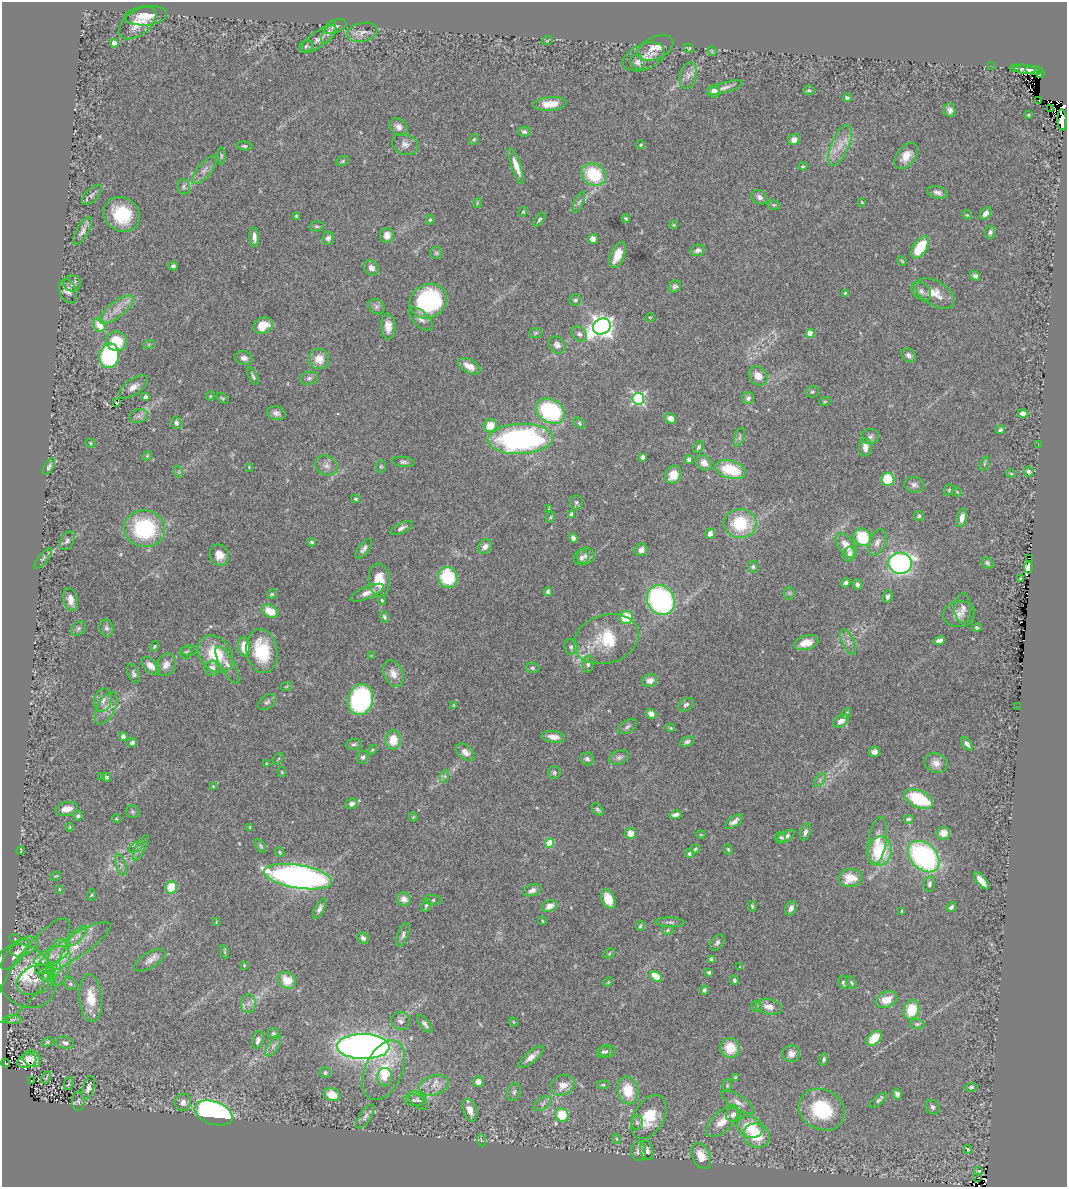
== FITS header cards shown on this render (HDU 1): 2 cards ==
NAXIS1  =                 1065
NAXIS2  =                 1185

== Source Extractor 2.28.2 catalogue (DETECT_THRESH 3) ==
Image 1065 x 1185 px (HDU 1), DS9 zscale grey, 1 PNG px = 1 image px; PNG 1069 x 1189 px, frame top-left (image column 1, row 1185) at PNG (2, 2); each listed source drawn as its Kron ellipse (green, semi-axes under 4 px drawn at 4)
Background 0.882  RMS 0.029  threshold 0.0861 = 3 sigma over >= 5 px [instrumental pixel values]
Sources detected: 419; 2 with non-positive FLUX_AUTO (blend fragments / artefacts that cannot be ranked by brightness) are neither listed nor drawn; the other 417 listed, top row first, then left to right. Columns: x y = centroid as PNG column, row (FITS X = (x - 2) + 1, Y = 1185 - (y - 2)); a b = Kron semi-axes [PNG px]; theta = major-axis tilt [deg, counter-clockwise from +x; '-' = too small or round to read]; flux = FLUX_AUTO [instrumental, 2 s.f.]
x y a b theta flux
146 16 21 9 5 33
137 23 21 12 37 29
335 27 12 6 20 8.1
329 32 12 5 62 7
362 32 16 9 12 14
319 39 21 8 35 14
547 41 6 3 19 2.2
114 43 4 4 - 22
306 46 7 5 21 3.6
655 48 19 11 25 22
689 48 5 3 - 2.6
712 51 5 3 - 1.8
644 57 22 13 21 21
638 62 8 6 -53 7.5
991 66 2 2 - 4.2
1015 68 4 3 - 190
1025 69 11 4 -7 1200
1034 70 9 4 -6 930
1040 73 3 2 - 28
688 76 13 8 76 13
725 87 18 5 17 9.8
809 90 5 4 - 2.8
714 91 6 6 - 10
847 98 4 3 - 4.1
1039 100 2 2 - 51
550 104 17 7 5 29
1051 109 2 2 - 39
950 110 7 5 -66 8.3
1028 115 4 3 - 1.9
1062 120 11 4 -88 6100
398 127 10 8 -41 11
524 132 6 5 - 4.8
474 139 6 4 61 2.7
794 140 6 5 - 10
405 144 13 10 -21 11
641 145 4 4 - 3.1
840 145 22 9 67 27
244 146 8 4 -6 3.5
221 156 8 3 -90 3.2
906 156 15 9 51 25
343 161 7 4 29 3.1
516 166 19 5 -70 21
803 166 4 4 - 2
204 170 17 7 50 12
594 174 13 10 -33 100
184 187 8 6 -72 4.8
937 192 10 6 -15 8.1
92 195 12 6 47 7.5
759 197 8 7 - 9.4
579 202 11 4 66 5.5
862 202 3 3 - 1.8
477 203 5 3 - 1.8
774 205 6 4 -12 2.7
523 212 5 4 - 2.3
985 213 7 4 52 8.5
122 214 19 16 -34 94
967 215 5 4 - 2.3
296 216 3 3 - 4.7
626 218 4 3 - 3.4
539 219 8 4 52 3.6
430 220 5 4 - 2.8
674 225 4 4 - 1.8
316 226 7 5 -1 3.3
83 231 16 6 61 10
990 232 6 5 - 5.3
387 235 7 7 - 15
254 237 10 4 -86 10
328 238 7 6 - 6.3
593 239 5 5 - 12
920 247 12 6 56 68
698 250 7 5 14 8.1
436 253 6 6 - 3.9
617 255 14 7 67 30
902 261 5 3 - 2
173 266 4 4 - 5.1
371 268 8 7 - 12
975 276 5 4 - 5.4
72 283 8 8 - 8.2
675 286 7 5 48 5.2
68 291 13 8 -67 12
921 291 11 8 -41 9.2
845 293 4 3 - 3.1
935 293 22 12 -30 29
575 300 6 5 - 4.8
428 301 19 16 32 240
376 307 9 7 -37 5.8
116 310 21 8 37 24
650 317 4 3 - 1.6
421 319 15 7 -45 11
99 325 7 5 -58 30
263 326 10 8 24 32
388 326 13 7 -88 19
602 326 9 7 28 1500
535 333 6 5 - 3.1
810 333 4 4 - 45
579 334 8 6 -42 6.5
117 341 10 9 - 64
149 344 6 4 19 2.3
557 345 9 7 -50 8.2
908 355 8 6 -42 7.3
109 356 12 10 78 240
244 358 9 6 -13 10
319 359 10 10 - 26
469 366 12 6 -29 20
253 376 9 3 -63 4
758 376 10 8 -48 21
309 378 9 6 10 6.4
133 387 17 7 35 15
812 392 6 5 - 3.7
210 396 4 3 - 1.7
145 397 4 3 - 7.2
222 398 7 4 -38 2.7
638 398 6 6 - 350
748 398 6 6 - 6.9
825 401 6 3 19 1.9
117 403 3 3 - 3.6
550 411 15 11 -31 200
276 413 9 7 -16 8.5
1023 413 5 4 - 7.8
139 416 9 7 16 6.8
670 418 6 5 - 12
176 423 6 5 - 5.3
579 423 7 4 -29 3.4
490 426 7 6 - 34
1000 430 5 3 - 4
739 437 10 4 72 4.5
870 437 9 7 5 6.3
520 439 32 15 3 490
90 443 5 3 - 2.4
1038 445 2 2 - 33
699 447 7 4 59 3.9
865 447 9 6 87 14
147 456 5 4 - 2.1
642 457 4 4 - 6.1
689 460 4 4 - 6.8
403 462 11 5 -7 5.3
704 463 8 7 - 15
984 464 8 3 71 2.6
326 465 12 9 -27 12
49 467 9 4 59 4.7
249 467 4 2 - 1.5
381 467 6 5 - 2.9
731 470 16 8 -17 78
179 472 6 4 -72 2.6
1029 472 5 5 - 4.9
673 474 9 8 - 30
1011 474 4 4 - 2.2
888 479 6 6 - 69
914 485 10 7 -8 7.7
949 490 6 5 - 3
957 492 5 4 - 2
356 499 4 3 - 2.8
576 502 7 6 - 4.5
549 508 3 2 - 1.4
572 514 4 4 - 15
919 516 5 5 - 3.9
550 517 5 4 - 2.5
962 518 9 5 79 13
740 523 16 14 -6 97
401 528 12 5 26 8.1
144 529 21 18 -8 190
710 533 5 4 - 16
863 537 9 8 - 80
573 538 4 4 - 8.4
67 541 10 6 57 6.2
311 542 4 4 - 3.9
877 542 14 8 67 13
846 545 14 8 -54 24
485 547 8 6 48 11
364 549 11 5 53 6.9
641 550 6 6 - 8.8
849 554 8 5 70 12
219 555 11 9 -67 20
586 556 9 8 - 9.2
43 558 13 4 52 4.1
581 558 8 7 - 7.5
1030 558 2 2 - 41
900 563 12 10 -6 540
987 563 6 5 - 4.2
753 567 6 5 - 3.9
1028 568 6 3 -87 1500
448 577 11 9 -69 100
1021 579 3 3 - 4.4
379 580 16 11 -84 38
846 583 5 4 - 7.5
857 585 5 4 - 5.1
548 592 4 4 - 5.7
367 593 18 6 23 16
789 593 6 6 - 3.5
272 594 5 4 - 3.3
887 597 6 4 72 5.4
71 600 11 7 -76 18
382 600 5 3 - 2.5
661 600 15 13 -55 380
963 608 15 8 90 11
270 611 9 6 -26 41
959 614 16 13 6 17
384 617 6 4 -70 3.8
626 617 7 6 - 56
78 628 8 6 47 5
106 628 8 7 - 6.2
977 628 5 3 - 3.6
606 639 33 24 18 100
939 641 6 4 16 8.6
848 642 13 5 -65 9.2
806 643 12 7 16 25
154 646 5 4 - 2.3
244 647 10 6 -84 36
571 647 8 6 -83 5.7
189 651 8 5 1 4.3
262 651 22 15 -80 95
186 653 6 6 - 3.3
215 654 20 15 -52 81
372 656 3 3 - 1.6
588 664 8 5 83 4.8
166 665 12 9 60 15
227 665 21 7 -61 15
151 666 11 6 -42 18
212 668 7 6 - 13
532 668 7 5 -3 3.9
134 674 10 5 -67 5.7
393 674 14 9 -65 18
650 680 7 6 - 16
286 687 6 3 20 2
103 700 12 8 72 13
361 700 15 12 76 250
267 702 10 6 38 5.5
454 705 4 4 - 2.1
686 705 8 5 36 5.8
1018 707 2 2 - 0.82
106 708 17 9 62 19
846 713 6 3 57 3.4
651 714 5 4 - 13
841 721 8 5 31 12
628 727 10 6 32 5.8
670 728 5 3 - 1.9
123 736 4 4 - 8.4
553 737 12 5 -8 16
393 740 9 8 - 36
687 742 7 5 24 5.3
132 743 5 4 - 4.3
354 744 8 5 7 4.3
967 744 7 4 -55 6.4
372 750 6 3 45 2.3
465 752 10 6 -42 12
874 752 5 5 - 8.3
363 757 6 5 - 4.8
619 757 10 6 22 6.8
278 759 7 3 53 2.5
587 759 7 6 - 6.2
936 763 12 9 -20 13
267 764 3 3 - 2.7
282 772 5 4 - 2.2
554 773 6 6 - 3.7
102 776 4 3 - 2.6
445 776 6 4 71 3.5
107 777 4 4 - 3.6
820 780 8 4 55 4.8
213 786 3 3 - 2
919 799 15 8 -24 120
351 804 6 5 - 7.5
67 809 11 7 9 19
598 809 7 5 -47 4.2
132 812 7 6 - 3.7
675 815 6 4 10 7.9
78 816 5 4 - 4.1
413 817 4 4 - 1.9
116 819 5 3 - 1.9
908 819 5 3 - 3.5
734 822 10 5 36 10
70 827 4 3 - 1.6
250 827 4 3 - 2
805 832 9 5 73 5.8
630 833 5 5 - 20
943 833 7 6 - 17
701 835 5 3 - 1.7
781 837 5 5 - 3.2
786 837 10 4 34 7.7
877 841 24 9 80 25
550 843 4 4 - 73
261 846 7 4 -59 3.2
136 847 8 3 33 2.6
140 848 14 5 62 7.6
695 849 5 4 - 2.7
728 849 5 4 - 2.6
21 851 4 2 - 1.3
880 851 15 12 79 100
280 852 5 4 - 2.4
689 853 4 4 - 5.2
924 856 18 13 -45 370
121 865 11 4 -72 5.8
56 876 5 3 - 2.1
298 877 34 11 -10 870
850 878 12 9 6 36
981 881 10 4 -50 21
929 884 8 5 80 5.1
171 887 6 5 - 47
60 889 3 2 - 1.5
532 890 9 5 18 8
91 895 5 3 - 2.1
404 899 7 6 - 14
608 899 10 6 -66 32
433 900 9 5 -6 3.7
426 905 7 4 63 3.8
549 906 8 5 23 19
752 906 5 3 - 2.8
951 907 5 3 - 5.7
791 908 8 5 62 8.8
319 909 11 5 63 7.4
902 911 4 3 - 3.2
543 921 4 3 - 1.3
216 922 3 3 - 1.5
670 922 14 4 -2 5.7
640 926 5 4 - 3.1
668 930 6 4 2 2.8
403 935 12 5 68 6.4
78 936 13 5 50 9.9
363 938 6 5 - 7.1
15 939 6 3 -19 2.3
717 943 9 5 54 5.7
24 946 15 8 25 16
73 948 44 11 33 62
225 952 7 4 -71 2.5
609 953 6 4 30 3
15 954 19 7 48 20
51 956 18 7 21 20
712 959 4 4 - 10
150 960 17 7 30 13
59 962 23 11 83 40
244 965 3 3 - 1.8
740 967 4 4 - 1.5
31 971 62 18 55 110
52 972 12 6 48 12
709 972 4 3 - 4.4
45 975 7 5 -49 5.8
25 976 34 28 -51 96
656 977 6 4 -35 45
35 980 20 14 27 33
287 980 9 8 - 35
734 980 5 4 - 3.9
608 982 5 3 - 1.8
843 982 7 4 -78 3.8
851 982 7 4 -55 3.2
70 984 7 5 -47 3.8
704 990 5 4 - 4
91 998 24 11 -85 47
886 1000 11 8 22 26
248 1004 9 7 90 9.6
756 1006 5 5 - 2.9
769 1007 13 7 -12 17
912 1010 10 7 76 58
12 1020 9 4 0 3.8
401 1021 9 9 - 8.2
513 1022 5 4 - 2.2
425 1024 11 4 -51 5.7
917 1024 7 5 -1 3.8
273 1034 5 5 - 3.7
874 1038 9 5 44 54
258 1040 9 5 75 10
48 1042 6 4 29 2.9
65 1043 9 6 -17 7.7
273 1046 12 5 58 7.8
363 1046 26 12 -1 1500
730 1048 10 9 - 46
607 1051 9 6 6 6
603 1052 7 5 38 4.1
791 1054 8 8 - 13
531 1057 16 5 40 14
32 1059 9 7 -37 22
824 1059 6 4 73 3.8
27 1061 10 6 23 23
5 1063 4 3 - 55
384 1070 32 18 66 72
325 1073 5 5 - 3.4
46 1077 6 2 64 2
385 1077 9 7 89 11
736 1077 4 3 - 2.4
31 1081 2 2 - 1.5
478 1082 5 5 - 12
69 1083 7 2 69 2
434 1085 15 9 17 20
563 1085 12 9 28 21
603 1085 6 4 7 2.5
727 1085 6 4 72 2.8
971 1087 6 4 8 3.5
88 1088 12 5 74 8.5
628 1090 14 10 -78 53
514 1092 9 6 70 5.3
897 1094 5 4 - 6.6
332 1095 8 6 -18 29
414 1100 9 6 -8 7.2
418 1100 11 6 -43 8.8
878 1100 10 4 39 5.1
78 1101 10 6 -90 5.4
183 1102 9 8 - 10
738 1102 19 7 -33 14
542 1103 10 5 32 6.2
933 1107 8 6 -46 5
470 1110 12 6 -71 23
822 1110 24 20 -29 120
214 1113 20 11 -20 670
733 1114 7 7 - 14
562 1115 7 6 - 59
365 1117 14 5 56 7.3
649 1117 24 15 59 66
722 1121 20 9 43 31
637 1122 7 5 77 4.5
750 1127 13 10 -19 60
757 1136 13 12 - 56
617 1139 5 3 - 1.5
481 1140 6 4 -71 2.6
968 1149 4 3 - 4.2
639 1151 10 7 -89 12
647 1151 10 6 -73 8.7
701 1156 13 9 -65 35
979 1171 3 2 - 1.6
977 1177 2 2 - 5.4
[2 non-positive-flux detections neither listed nor drawn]